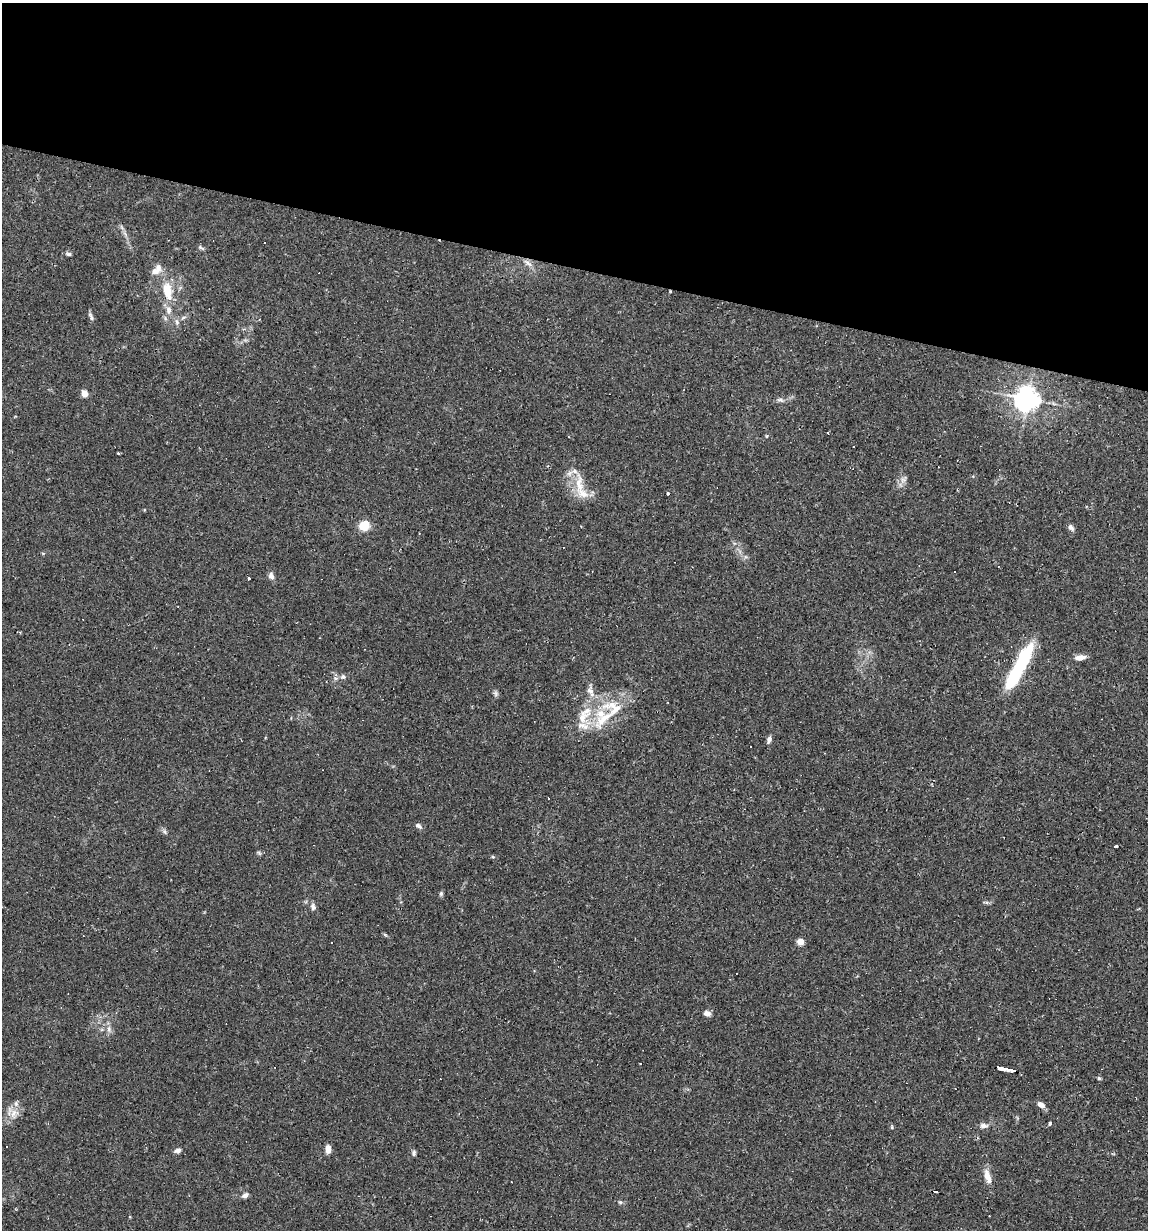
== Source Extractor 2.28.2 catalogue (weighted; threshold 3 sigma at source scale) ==
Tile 2 of 4 x 4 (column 2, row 1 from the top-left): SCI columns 1382-2527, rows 3684-4911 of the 4935 x 4911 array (HDU 1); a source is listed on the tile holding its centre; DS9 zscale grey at full resolution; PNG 1150 x 1232 px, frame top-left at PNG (2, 3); no overlay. Shown black and unused: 22% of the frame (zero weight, under 2 of 3 exposures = <1% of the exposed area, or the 3 px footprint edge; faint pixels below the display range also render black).
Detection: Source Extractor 2.28.2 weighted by HDU 2 'WHT'; one run over the whole footprint, this tile lists its part. Background 0.0551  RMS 0.0043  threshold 0.0196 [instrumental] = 3 sigma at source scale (4.5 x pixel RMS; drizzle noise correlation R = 1.50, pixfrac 1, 0.05/0.05 arcsec/px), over >= 5 px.
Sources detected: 79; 1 inside a brighter object's white glare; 13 cosmic-ray / hot-pixel residue — not listed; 6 inside a brighter listed object's ellipse — not listed separately; the other 59 listed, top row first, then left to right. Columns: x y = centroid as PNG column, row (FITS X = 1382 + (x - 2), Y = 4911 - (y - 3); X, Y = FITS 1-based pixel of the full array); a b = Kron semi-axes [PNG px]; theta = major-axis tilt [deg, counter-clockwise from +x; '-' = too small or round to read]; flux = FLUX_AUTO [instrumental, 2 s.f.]
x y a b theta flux
201 247 9 4 -39 0.77
69 254 7 5 -2 0.85
528 263 16 5 -42 2.1
158 268 13 8 -89 2.7
167 291 19 10 -78 9.4
670 291 4 2 - 0.32
168 310 10 8 -76 2.5
91 316 12 4 -61 1
183 318 7 4 20 0.81
177 322 7 5 -49 1.1
84 394 7 6 - 2.9
1027 399 8 7 - 410
780 400 10 5 -15 1.2
766 436 5 3 - 0.38
118 453 3 3 - 0.56
579 484 31 10 -87 7.6
668 493 3 3 - 0.49
364 526 12 10 20 6
1071 527 9 6 -53 1.3
271 576 9 7 -69 1.6
249 579 3 3 - 12
1080 657 11 6 9 3
1022 661 42 12 65 31
343 676 6 5 - 0.84
591 692 16 8 -59 3.1
495 693 8 5 -83 0.98
583 717 23 14 78 9.3
604 719 42 14 43 16
769 740 8 5 62 1.4
418 826 9 5 -36 1.4
164 831 8 4 -59 0.93
1116 847 4 3 - 1.9
259 853 6 4 -44 0.63
493 857 5 4 - 0.45
441 893 7 5 75 0.78
986 902 6 4 -40 0.73
313 907 9 6 -76 1.4
385 935 6 4 -19 0.55
800 941 6 5 - 3.5
332 943 3 3 - 1.3
707 1013 9 6 -15 1.7
109 1029 9 6 -82 1.7
1005 1069 17 3 -12 28
1099 1078 5 4 - 0.64
16 1104 7 6 - 1.2
1041 1105 8 6 -34 2.3
14 1113 14 8 14 3.5
1050 1123 4 3 - 0.99
983 1126 8 7 - 1.5
892 1127 5 3 - 0.44
6 1146 3 2 - 0.58
328 1149 8 5 -89 2.8
178 1150 9 5 27 1.3
414 1153 8 4 89 0.85
988 1177 19 8 -71 4.2
935 1192 5 3 - 2.3
245 1195 8 5 31 1.4
620 1203 5 4 - 0.88
989 1216 3 2 - 0.27
Overlapping masked pixels (flux is a lower limit): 2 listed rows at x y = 670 291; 1005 1069